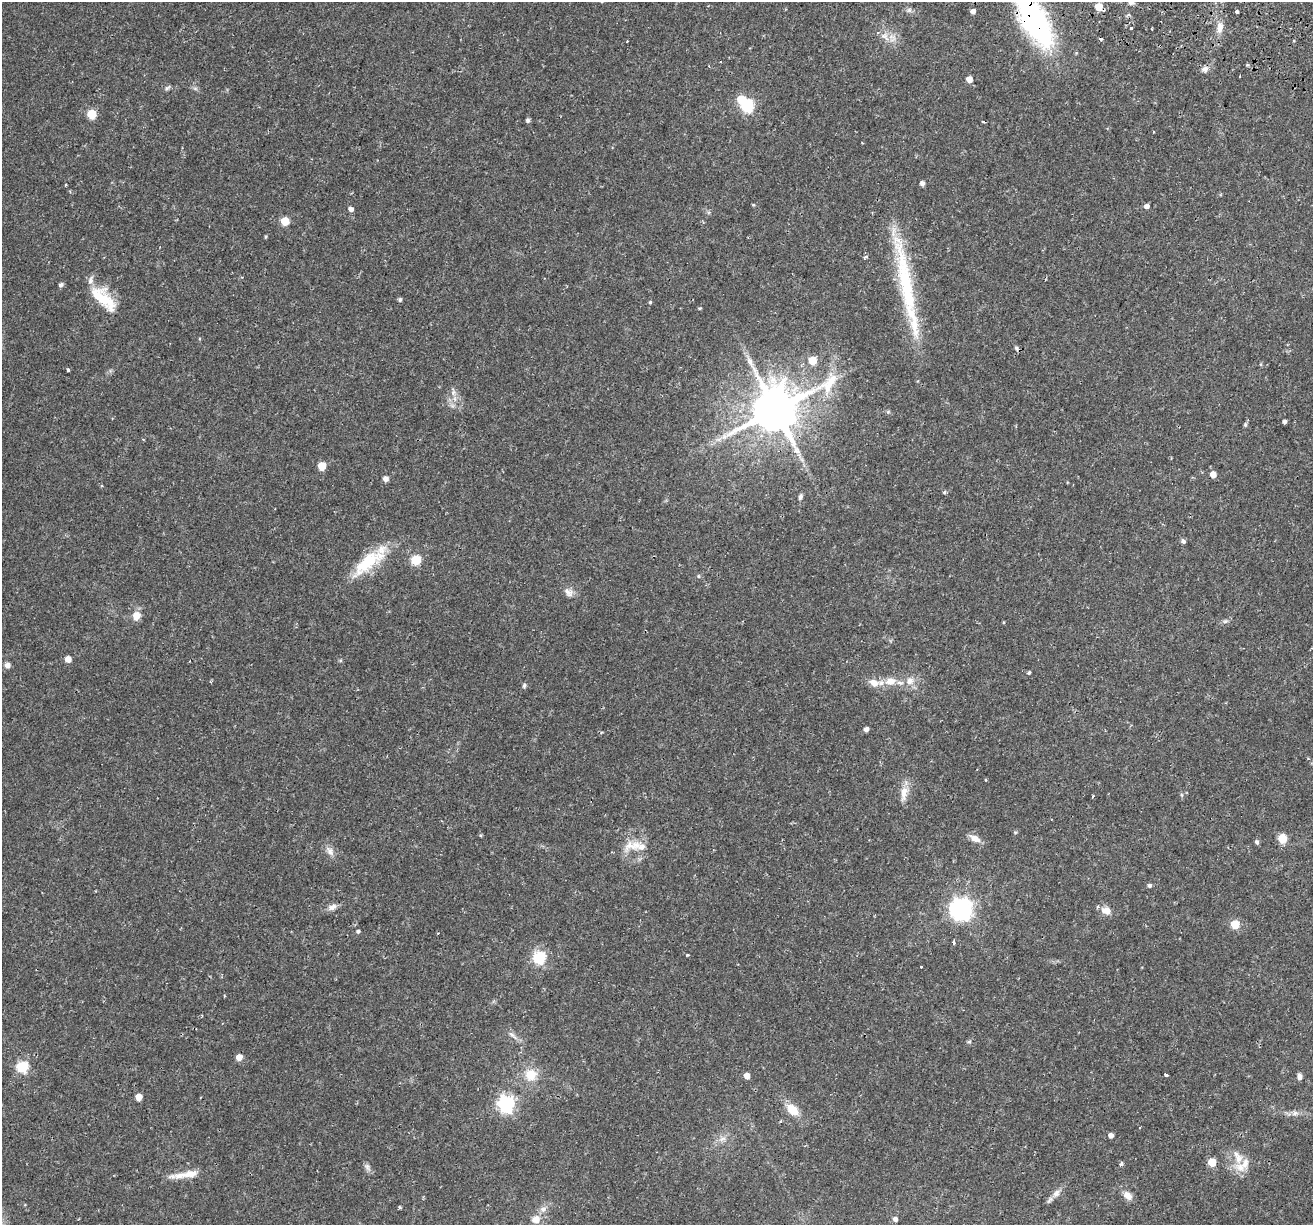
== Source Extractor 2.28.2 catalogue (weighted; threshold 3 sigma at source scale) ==
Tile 10 of 4 x 4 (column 2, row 3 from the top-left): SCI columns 1388-2698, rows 1578-2800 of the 5386 x 5541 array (HDU 1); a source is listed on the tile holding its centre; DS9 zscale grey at full resolution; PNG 1315 x 1227 px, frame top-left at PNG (2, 2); no overlay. Shown black and unused: <1% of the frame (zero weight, under 2 of 3 exposures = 5% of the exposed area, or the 3 px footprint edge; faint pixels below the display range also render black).
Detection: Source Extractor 2.28.2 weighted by HDU 2 'WHT'; one run over the whole footprint, this tile lists its part. Background 0.0387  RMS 0.0035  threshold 0.0159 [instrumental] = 3 sigma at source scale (4.5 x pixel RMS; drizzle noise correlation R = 1.50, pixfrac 1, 0.0396/0.0396 arcsec/px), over >= 5 px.
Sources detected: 115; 1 inside a brighter object's white glare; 3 cosmic-ray / hot-pixel residue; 1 long thin detection or spike segment (spike, bleed or trail) — not listed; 7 inside a brighter listed object's ellipse — not listed separately; the other 103 listed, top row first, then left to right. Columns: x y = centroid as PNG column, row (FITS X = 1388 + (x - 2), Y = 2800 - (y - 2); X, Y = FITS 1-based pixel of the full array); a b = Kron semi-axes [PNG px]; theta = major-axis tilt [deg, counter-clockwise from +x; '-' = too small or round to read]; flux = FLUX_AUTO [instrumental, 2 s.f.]
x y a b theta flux
1132 2 8 6 30 1
1098 7 6 5 - 5.8
909 10 7 5 44 0.77
973 11 4 4 - 1.6
1237 12 3 3 - 4.1
1035 21 63 25 -62 62
1131 27 3 3 - 1.8
1220 28 15 8 84 2.8
884 36 13 7 -22 2.6
1294 40 3 3 - 0.5
627 41 2 2 - 0.29
1247 65 4 4 - 0.45
1205 69 9 7 27 1.5
969 79 5 5 - 3.1
167 88 8 5 28 0.73
195 88 7 4 -19 0.65
747 105 6 6 - 50
91 114 5 5 - 15
528 120 5 4 - 0.82
984 122 3 2 - 0.71
922 183 5 4 - 1.3
65 185 3 3 - 0.47
753 205 4 3 - 0.36
1146 206 5 5 - 1.4
351 209 5 4 - 1.5
285 221 5 5 - 10
266 237 5 3 - 0.37
865 257 8 4 48 0.58
61 285 6 5 - 0.84
103 299 35 19 -48 13
400 300 5 5 - 0.66
650 302 5 4 - 0.41
700 308 4 3 - 0.5
812 360 5 5 - 9.4
68 370 4 3 - 1.3
453 392 8 6 71 1.2
775 410 16 13 35 1700
888 412 6 5 - 0.5
1284 422 4 3 - 0.97
1245 424 6 5 - 0.57
322 466 5 5 - 8.6
1213 475 5 5 - 2.9
385 479 5 5 - 2
945 492 5 4 - 0.61
800 497 7 5 74 0.83
1183 541 5 5 - 0.94
416 560 5 5 - 20
368 562 49 17 38 16
698 576 5 3 - 0.38
569 592 14 10 -39 2.1
136 616 9 8 - 3.5
1225 621 7 4 44 0.73
68 659 5 5 - 3.6
340 660 5 4 - 0.43
7 665 6 6 - 1.6
1029 673 5 4 - 0.53
890 681 16 10 7 4.1
910 681 12 10 29 3.1
210 682 4 3 - 0.37
874 683 11 9 -23 3.1
524 685 5 4 - 0.75
866 729 4 4 - 1.4
904 793 24 9 80 3.8
481 835 5 3 - 0.31
975 838 14 7 -27 2.7
1282 838 9 8 - 4.6
1257 842 5 4 - 0.91
635 845 17 13 35 5.4
330 851 15 8 -55 2.2
1149 885 5 4 - 0.79
332 907 12 8 20 1.8
961 909 8 8 - 230
1106 911 13 9 -17 3.3
1235 924 5 5 - 13
358 931 4 4 - 0.68
953 942 4 3 - 0.86
687 955 4 3 - 0.31
539 957 6 6 - 44
921 967 3 3 - 0.94
512 1035 16 5 -40 1.6
969 1042 6 5 - 0.63
239 1057 5 5 - 3.9
22 1067 6 6 - 33
531 1075 16 16 - 6.5
1166 1075 4 3 - 1.9
747 1076 5 4 - 3
1299 1076 8 5 86 1.1
139 1097 5 5 - 3.9
506 1104 7 6 - 100
792 1110 16 11 -40 5.5
1295 1113 8 6 3 1.2
1111 1135 5 4 - 1.7
723 1139 9 4 9 1.2
1212 1162 5 5 - 8.2
1121 1164 6 4 33 0.82
367 1167 12 7 -64 1.2
1240 1167 17 11 -19 4.3
190 1174 21 10 8 4.1
1056 1193 13 8 48 2.2
1128 1196 13 9 -47 2.5
400 1207 4 4 - 0.43
536 1219 13 11 29 3.1
895 1219 5 5 - 1.2
Overlapping masked pixels (flux is a lower limit): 2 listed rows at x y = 1035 21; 775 410
Isophote crosses this tile's border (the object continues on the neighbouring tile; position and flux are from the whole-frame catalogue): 2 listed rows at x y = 1132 2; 1035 21